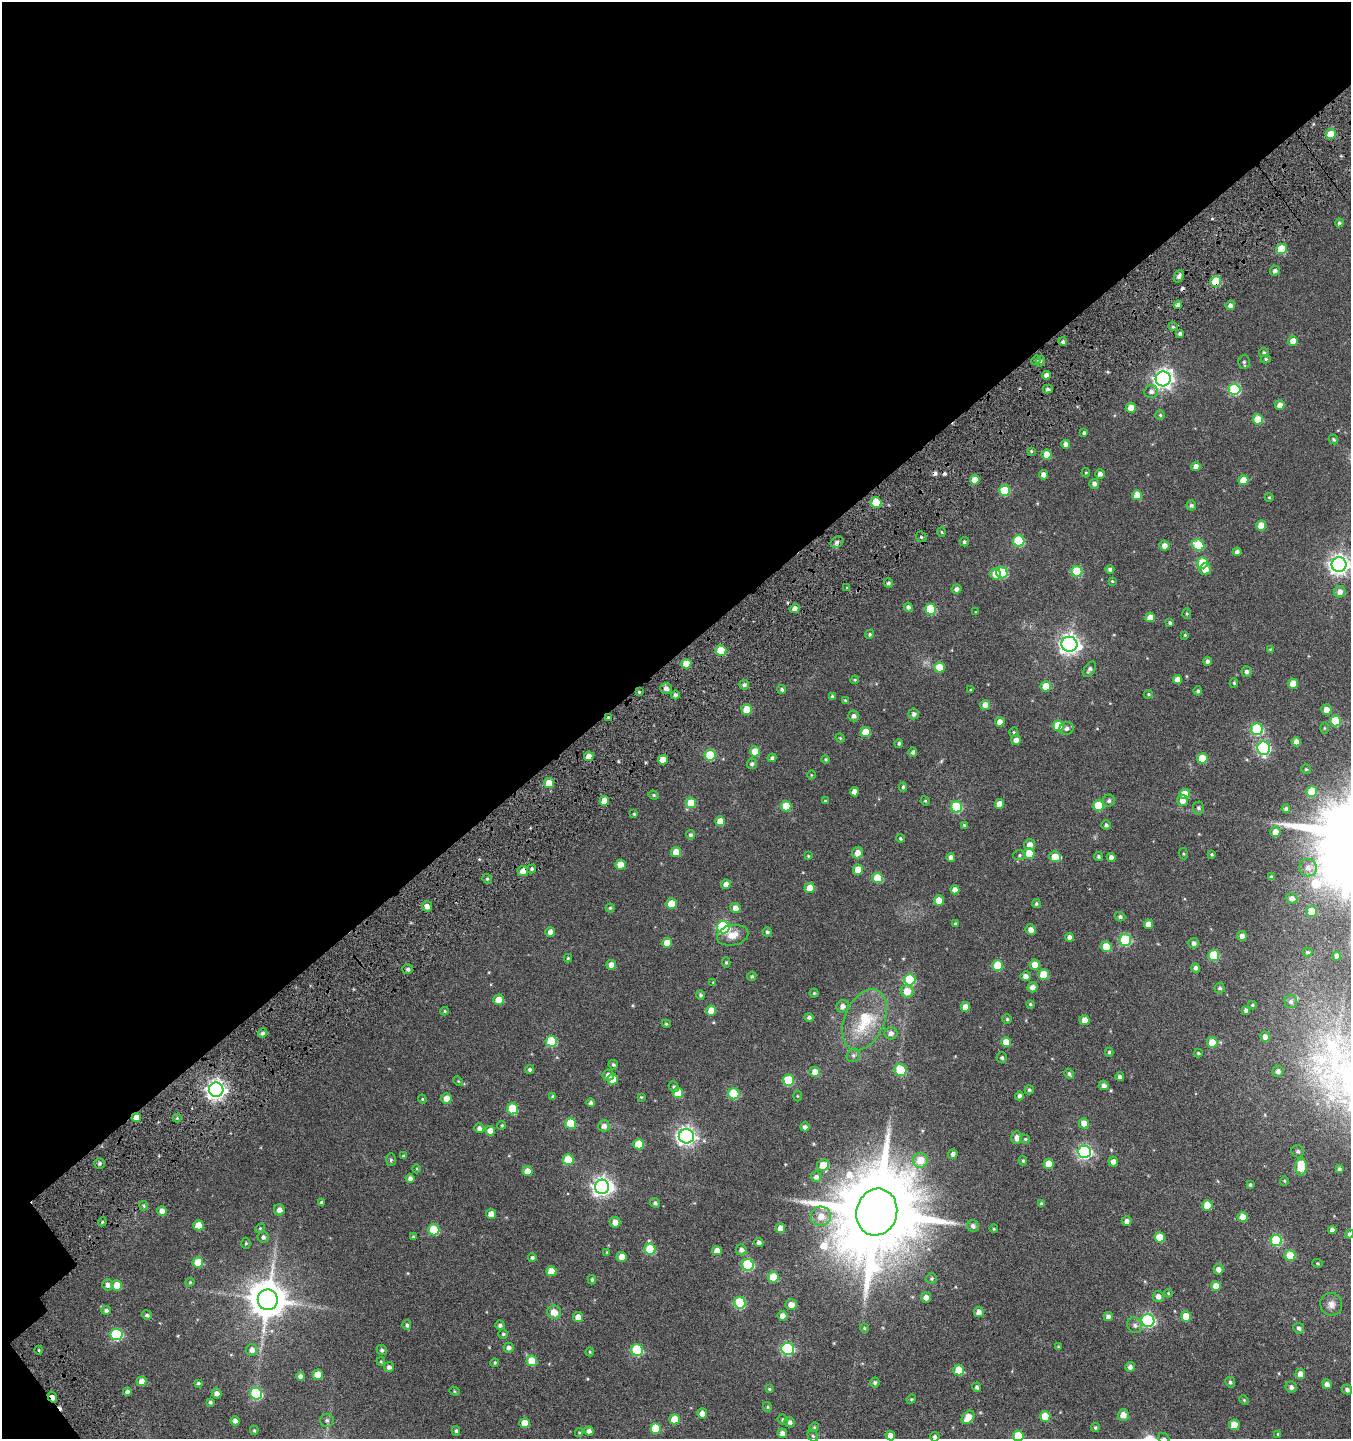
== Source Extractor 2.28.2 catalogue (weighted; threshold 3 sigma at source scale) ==
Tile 1 of 2 x 2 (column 1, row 1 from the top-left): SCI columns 266-1614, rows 1616-3052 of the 3229 x 3250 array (HDU 1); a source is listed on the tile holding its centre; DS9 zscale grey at full resolution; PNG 1353 x 1441 px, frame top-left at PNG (2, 2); each listed source drawn as its Kron ellipse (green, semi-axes under 4 px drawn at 4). Shown black and unused: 46% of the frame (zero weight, under 4 of 7 exposures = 17% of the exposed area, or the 3 px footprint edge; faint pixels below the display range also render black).
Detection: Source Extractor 2.28.2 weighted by HDU 2 'WHT'; one run over the whole footprint, this tile lists its part. Background 0.0292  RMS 0.0078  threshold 0.0318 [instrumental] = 3 sigma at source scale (4.09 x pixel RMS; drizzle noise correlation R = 1.36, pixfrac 0.8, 0.0396/0.0396 arcsec/px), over >= 5 px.
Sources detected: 436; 1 too faint to see at this stretch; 1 inside a brighter object's white glare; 4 cosmic-ray / hot-pixel residue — neither listed nor drawn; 1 inside a brighter listed object's ellipse — not listed separately; the other 429 listed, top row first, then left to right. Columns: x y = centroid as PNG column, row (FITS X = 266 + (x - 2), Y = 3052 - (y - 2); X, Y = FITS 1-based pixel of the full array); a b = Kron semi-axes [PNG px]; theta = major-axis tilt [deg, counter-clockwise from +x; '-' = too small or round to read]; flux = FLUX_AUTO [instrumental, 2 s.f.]
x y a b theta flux
1331 134 5 5 - 11
1339 223 4 4 - 1.1
1281 249 5 5 - 21
1275 271 5 5 - 2
1179 276 6 4 65 2
1216 282 5 5 - 26
1178 305 4 4 - 2.2
1230 305 5 4 - 2.5
1173 327 5 4 - 0.83
1180 333 4 3 - 1.3
1293 341 5 4 - 5.3
1063 342 4 4 - 1.5
1264 353 5 4 - 1.2
1266 359 5 4 - 0.85
1036 360 5 4 - 0.89
1041 361 5 3 - 0.69
1244 362 7 6 - 1.6
1046 375 4 4 - 3.1
1163 379 7 7 - 310
1048 389 5 4 - 1.3
1234 389 6 5 - 49
1151 392 7 6 - 2.3
1280 405 5 5 - 4.3
1131 408 5 5 - 6.4
1160 415 5 5 - 0.91
1258 419 5 5 - 14
1084 433 4 4 - 1.2
1333 439 5 4 - 1.1
1066 444 4 4 - 2.7
1031 451 4 4 - 0.7
1047 454 5 5 - 11
1196 467 4 4 - 3.4
1086 473 5 4 - 0.66
1100 474 4 4 - 2.4
1043 475 4 4 - 3.6
975 480 5 5 - 6.5
1243 480 5 5 - 8.6
1094 484 5 5 - 2.2
1004 490 5 5 - 24
1137 495 5 5 - 10
1269 497 4 4 - 0.62
876 502 5 5 - 22
1191 505 5 4 - 1.3
1261 526 5 5 - 8
941 532 5 3 - 0.64
921 537 6 5 - 0.9
1019 541 6 5 - 40
837 542 7 5 35 1.6
964 542 5 4 - 1.2
1198 545 6 5 - 29
1164 546 5 5 - 3.6
1237 552 4 4 - 1.7
1203 563 5 5 - 22
1339 565 7 7 - 330
1110 569 4 4 - 1.6
1205 569 6 5 - 6
1077 571 5 5 - 28
1002 573 5 5 - 36
995 574 5 5 - 7.9
1112 581 4 3 - 0.63
888 583 5 4 - 1.3
847 588 4 3 - 0.75
956 589 5 4 - 2.3
1340 592 6 5 - 3.4
908 607 4 4 - 1.8
795 609 5 4 - 3.9
931 609 5 5 - 28
976 612 4 3 - 0.38
1187 613 5 4 - 0.74
1150 617 5 5 - 6.4
1170 623 3 3 - 1.1
870 634 5 4 - 0.97
1185 635 4 4 - 0.65
1069 644 8 7 - 330
1270 649 3 3 - 0.51
721 650 5 5 - 19
1207 661 4 4 - 1.9
686 664 5 4 - 8.2
939 667 5 5 - 11
1090 669 8 5 56 2
1247 672 5 5 - 1.9
1177 679 4 4 - 3.7
855 680 4 4 - 0.65
1234 683 4 4 - 0.83
1293 684 5 5 - 8.3
744 685 5 4 - 1.8
1046 686 5 5 - 12
666 688 6 5 - 3
782 689 4 4 - 1.1
970 690 3 2 - 0.59
1198 691 4 4 - 1.2
639 692 3 2 - 0.63
1148 694 4 4 - 0.76
675 695 4 4 - 1.6
832 697 4 4 - 1.2
845 700 3 3 - 0.61
985 705 5 5 - 4.6
747 709 5 5 - 12
1326 710 5 5 - 4.7
914 714 5 5 - 2.1
854 716 5 5 - 2.3
608 717 3 3 - 0.77
1336 721 5 5 - 25
1000 722 5 4 - 5.5
1058 726 5 5 - 17
1067 728 7 6 - 2.2
1324 728 6 4 90 0.79
1257 729 6 6 - 49
865 732 5 5 - 11
1014 732 5 4 - 0.67
840 738 5 4 - 0.7
1016 740 5 5 - 3.5
1296 742 5 4 - 3.9
899 743 4 4 - 1.2
1264 748 7 6 - 92
755 751 5 5 - 9.1
913 752 4 4 - 1.6
710 755 5 5 - 29
589 756 5 4 - 4.5
772 758 4 4 - 1.4
1202 758 5 5 - 15
826 759 4 4 - 0.78
663 760 5 5 - 7
752 764 5 5 - 1.5
1306 769 5 5 - 0.8
811 775 4 3 - 0.47
549 783 5 5 - 12
903 787 4 3 - 1.2
1312 791 5 5 - 19
854 792 4 4 - 4
1185 794 5 5 - 10
654 795 5 4 - 0.79
604 801 5 5 - 7.1
825 801 4 4 - 0.71
925 801 5 4 - 0.62
1109 801 6 5 - 1.4
1182 801 5 5 - 3.9
691 803 5 5 - 13
999 804 5 4 - 6.4
786 806 5 5 - 17
1098 806 5 5 - 20
957 807 6 5 - 40
1198 808 6 5 - 1.5
1286 809 4 4 - 1.5
634 814 4 4 - 0.77
720 821 5 5 - 8
964 825 3 3 - 0.81
1106 825 5 4 - 1.4
1275 832 5 5 - 4.8
691 835 4 4 - 1.4
900 838 4 3 - 0.92
1029 845 5 5 - 4
676 852 5 5 - 10
858 853 6 5 - 5.1
1029 853 5 5 - 15
1183 854 5 3 - 0.62
1212 854 4 4 - 0.93
1020 855 6 5 - 1
808 856 4 4 - 0.65
1098 856 4 4 - 1.1
951 857 4 4 - 2.5
1055 857 6 5 - 10
1111 857 4 4 - 2.9
620 865 5 5 - 8.4
1308 868 9 8 - 3.9
532 869 5 4 - 1
858 870 5 5 - 7.9
523 871 5 5 - 4.6
1271 877 3 3 - 1.2
877 878 5 5 - 21
487 879 5 4 - 1.1
726 884 5 4 - 3.7
810 888 5 5 - 8.8
955 890 4 4 - 4.7
1292 898 5 5 - 2.5
939 900 5 5 - 8
671 904 5 5 - 12
1036 904 4 4 - 1.1
427 906 5 5 - 3.8
610 908 4 4 - 0.78
735 908 5 5 - 4.1
1312 911 5 5 - 14
1120 917 5 4 - 1.4
955 923 4 3 - 0.57
1148 924 5 4 - 4.9
723 927 6 6 - 75
1031 930 5 5 - 3.7
550 932 5 4 - 3.1
767 932 4 4 - 1.3
733 935 16 10 12 6.5
1242 936 5 4 - 3
1070 937 4 4 - 2.6
1125 940 6 6 - 49
667 943 5 5 - 8.2
1194 943 5 5 - 2.1
1106 947 5 5 - 12
1308 952 5 4 - 0.95
1214 955 5 5 - 28
1337 956 4 4 - 2.9
568 958 4 4 - 0.85
726 962 5 4 - 0.89
611 965 5 5 - 4.7
998 965 5 5 - 23
1035 965 5 5 - 7.5
1196 968 4 4 - 1.8
408 969 5 5 - 1.5
1044 974 5 5 - 16
752 976 5 4 - 0.97
1025 976 5 5 - 3.1
910 980 6 5 - 36
713 982 4 2 - 0.41
1032 987 5 5 - 4.2
1220 988 5 5 - 1.3
907 991 6 6 - 8.2
814 993 4 4 - 0.82
701 995 5 4 - 1.2
498 1000 5 5 - 6.9
1291 1001 6 6 - 1.8
1030 1004 4 4 - 0.71
1252 1005 4 3 - 0.85
843 1006 6 6 - 3
966 1007 5 4 - 6.4
1246 1010 4 3 - 1.5
445 1011 4 4 - 0.71
711 1011 5 5 - 8.8
809 1017 5 4 - 1.5
1007 1019 4 4 - 0.95
865 1020 32 20 66 32
1085 1020 5 5 - 6.5
666 1024 4 4 - 0.75
263 1033 5 4 - 1.6
891 1033 6 6 - 2.9
1265 1037 5 4 - 3.1
551 1041 5 5 - 30
1006 1042 5 5 - 9.8
1212 1042 5 5 - 9.4
1109 1052 4 4 - 0.93
1198 1053 4 3 - 0.71
853 1055 7 6 - 1.4
1002 1058 5 5 - 1.2
613 1065 5 4 - 1.2
530 1069 4 4 - 1.3
901 1070 6 5 - 26
1278 1071 5 5 - 2.4
815 1072 5 5 - 5.1
1069 1074 5 4 - 1.2
608 1075 6 5 - 2.6
1120 1077 4 4 - 1.8
613 1079 5 5 - 9.2
788 1080 5 5 - 30
458 1081 5 4 - 0.74
1104 1085 5 4 - 2.4
674 1087 5 4 - 1.1
216 1090 7 7 - 320
1029 1090 4 4 - 0.99
678 1093 5 5 - 11
734 1094 5 5 - 31
553 1096 4 4 - 1.3
797 1096 5 3 - 0.56
1019 1096 4 4 - 1.9
641 1097 3 3 - 0.65
446 1098 5 5 - 6
422 1099 4 4 - 0.64
591 1103 4 4 - 1.8
512 1109 5 5 - 27
136 1117 5 4 - 5.5
177 1118 4 4 - 0.8
571 1123 5 5 - 23
1084 1123 5 5 - 6
502 1125 4 4 - 0.88
604 1126 6 5 - 3.2
805 1127 4 4 - 2
479 1128 5 4 - 2.3
490 1131 5 5 - 6.5
686 1136 7 7 - 270
1017 1137 6 5 - 3.5
1025 1139 4 4 - 0.78
639 1144 5 5 - 13
1298 1151 6 6 - 1.6
1084 1152 6 6 - 120
953 1154 5 4 - 2.1
403 1156 4 3 - 0.99
391 1160 6 5 - 1
568 1160 5 5 - 17
920 1160 7 7 - 11
1023 1161 5 3 - 0.75
1113 1162 5 5 - 3.4
99 1163 5 5 - 1.4
1049 1164 5 5 - 8.7
823 1165 6 5 - 11
1301 1166 9 5 89 18
417 1169 4 3 - 0.55
1339 1169 4 3 - 1.2
527 1171 5 5 - 7.1
816 1177 5 5 - 2.2
410 1178 4 4 - 2.5
1284 1181 4 4 - 0.65
1250 1185 4 3 - 0.95
602 1187 7 7 - 270
321 1202 4 4 - 0.95
655 1203 5 4 - 1.3
1041 1204 4 4 - 1.1
1207 1205 5 5 - 13
144 1206 5 4 - 0.91
279 1210 5 5 - 4
162 1211 5 5 - 4.2
877 1212 24 20 75 11000
491 1214 5 5 - 5.2
821 1216 10 9 - 7.1
1242 1217 5 5 - 6
1127 1221 5 4 - 2.5
102 1222 4 3 - 0.75
615 1222 5 5 - 5.2
198 1225 5 5 - 9.9
973 1226 6 5 - 2.1
260 1228 5 4 - 0.75
780 1228 5 4 - 5.1
994 1229 4 3 - 0.57
434 1230 5 5 - 30
1332 1230 4 4 - 2.7
1349 1234 4 4 - 1.6
263 1237 6 5 - 1.7
413 1237 4 3 - 0.68
1160 1237 5 5 - 13
1276 1240 6 5 - 46
759 1242 4 4 - 2
246 1243 6 4 89 0.92
650 1249 5 5 - 30
717 1250 5 4 - 4.9
741 1250 5 5 - 2.5
607 1252 4 3 - 0.5
1290 1256 5 5 - 15
532 1257 4 4 - 1.2
622 1257 5 5 - 7
198 1262 5 5 - 14
1317 1263 5 4 - 0.69
748 1265 6 6 - 54
1218 1269 5 5 - 3.1
551 1271 5 5 - 7.8
773 1277 5 5 - 18
932 1278 5 5 - 1.1
592 1280 4 3 - 1.1
190 1282 4 4 - 0.67
108 1285 5 5 - 2.5
117 1285 5 5 - 14
1216 1286 5 5 - 8
1168 1293 4 3 - 0.57
926 1297 5 5 - 3.2
1158 1297 5 5 - 3.2
268 1300 10 10 - 1700
740 1303 6 5 - 40
1331 1304 11 11 - 3.8
791 1305 5 5 - 4.8
106 1310 5 4 - 1.6
554 1312 7 6 - 6.8
979 1312 5 5 - 3.3
147 1315 5 4 - 1.4
783 1316 5 5 - 3.8
1108 1316 4 4 - 2.7
1186 1316 5 5 - 11
578 1317 5 5 - 4.7
1148 1321 6 6 - 100
407 1325 4 4 - 1.3
500 1325 5 4 - 1.6
1135 1325 8 7 - 2.4
864 1328 5 4 - 0.78
1299 1328 5 5 - 1.7
116 1334 6 6 - 60
503 1334 5 5 - 1
1058 1347 4 3 - 0.55
508 1348 5 5 - 2.2
788 1349 6 6 - 71
39 1350 4 3 - 0.64
252 1350 6 5 - 3.1
382 1350 5 5 - 1.4
637 1350 6 5 - 47
590 1352 4 4 - 0.63
532 1361 5 5 - 14
381 1362 4 4 - 0.56
495 1363 4 4 - 0.85
389 1367 5 5 - 2.3
1130 1367 5 5 - 2.1
959 1370 5 5 - 13
1300 1374 5 5 - 4.2
318 1375 5 5 - 13
300 1376 4 4 - 2.4
142 1381 5 5 - 5.4
1230 1382 5 4 - 1.2
198 1383 4 3 - 0.9
875 1383 5 5 - 1.2
1327 1384 5 4 - 3.3
977 1387 4 4 - 1.5
1291 1387 6 5 - 2.3
769 1389 4 4 - 0.7
1347 1389 5 4 - 1.9
455 1391 5 4 - 0.73
127 1392 4 4 - 2.4
217 1393 5 4 - 3
256 1394 6 5 - 62
52 1397 6 3 -58 5.3
911 1399 5 4 - 0.76
1244 1400 5 4 - 0.69
210 1402 4 3 - 1.1
767 1407 5 4 - 0.75
702 1413 5 5 - 4
1123 1415 5 5 - 4.4
1045 1416 5 5 - 16
968 1417 7 5 48 9
674 1419 5 5 - 12
327 1420 6 6 - 1.4
783 1420 5 5 - 1
235 1421 5 4 - 3.2
790 1422 5 5 - 2
525 1423 5 5 - 10
1234 1425 5 5 - 10
814 1427 5 4 - 0.79
655 1428 5 5 - 18
1095 1428 4 4 - 0.94
254 1430 4 4 - 0.82
456 1431 5 4 - 0.98
589 1431 4 4 - 2.3
579 1432 4 4 - 0.65
782 1433 5 4 - 3
1278 1434 3 3 - 0.64
890 1435 5 4 - 3.6
813 1436 6 5 - 0.93
1018 1436 5 5 - 24
935 1437 5 4 - 1.3
1164 1438 6 5 - 0.89
Overlapping masked pixels (flux is a lower limit): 6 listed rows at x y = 1216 282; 721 650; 608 717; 523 871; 136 1117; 52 1397
Isophote crosses this tile's border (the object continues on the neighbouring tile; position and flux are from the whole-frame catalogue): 4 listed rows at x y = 1339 565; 1349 1234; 1018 1436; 1164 1438